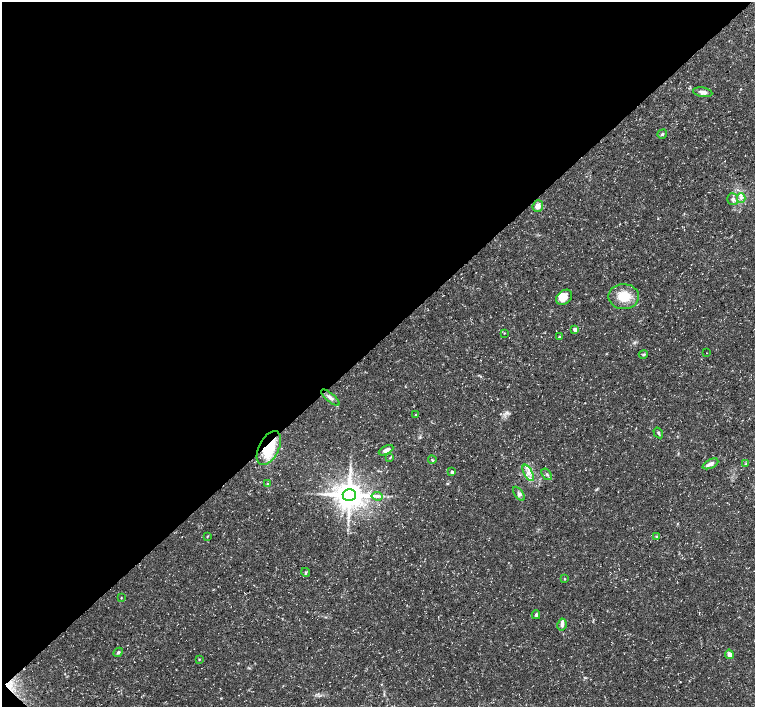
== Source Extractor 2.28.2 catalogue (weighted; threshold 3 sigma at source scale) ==
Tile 5 of 4 x 4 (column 1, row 2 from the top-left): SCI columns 1-1506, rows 2975-4384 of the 6028 x 6015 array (HDU 1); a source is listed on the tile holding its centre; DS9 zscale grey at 2 x 2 block average (1 PNG px = mean of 2 x 2 image px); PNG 757 x 709 px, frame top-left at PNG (2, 2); each listed source drawn as its Kron ellipse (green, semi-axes under 4 px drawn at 4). Shown black and unused: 49% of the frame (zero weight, under 3 of 5 exposures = <1% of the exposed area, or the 3 px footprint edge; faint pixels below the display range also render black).
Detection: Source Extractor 2.28.2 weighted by HDU 2 'WHT'; one run over the whole footprint, this tile lists its part. Background 0.0424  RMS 0.0026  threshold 0.0117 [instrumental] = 3 sigma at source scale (4.5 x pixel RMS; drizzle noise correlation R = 1.50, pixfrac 1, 0.0396/0.0396 arcsec/px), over >= 5 px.
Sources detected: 43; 1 cosmic-ray / hot-pixel residue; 1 long thin detection or spike segment (spike, bleed or trail) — neither listed nor drawn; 3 inside a brighter listed object's ellipse — not listed separately; the other 38 listed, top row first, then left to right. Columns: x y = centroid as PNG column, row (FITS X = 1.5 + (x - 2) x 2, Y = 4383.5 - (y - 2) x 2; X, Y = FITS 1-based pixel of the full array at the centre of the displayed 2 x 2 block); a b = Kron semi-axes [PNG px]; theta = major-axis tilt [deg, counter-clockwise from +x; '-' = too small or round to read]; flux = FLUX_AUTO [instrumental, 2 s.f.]
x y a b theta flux
703 92 10 4 -9 2.8
662 134 5 3 - 1.1
741 198 5 3 - 1.4
733 199 6 5 - 1.9
538 206 6 5 - 3.8
564 297 9 6 37 7.4
624 297 15 12 -2 13
575 329 4 3 - 2.9
504 333 3 2 - 0.38
559 337 3 2 - 0.45
707 353 2 2 - 0.17
643 354 4 3 - 0.85
330 398 11 4 -40 2.4
416 415 2 2 - 1.3
658 433 6 3 -57 1
269 448 18 10 63 25
386 450 8 4 28 3.3
390 458 4 3 - 0.56
432 460 4 3 - 0.78
710 464 8 4 26 3.1
746 464 3 2 - 0.43
452 472 4 3 - 1.2
528 473 9 4 -62 3.3
547 474 6 3 -53 1
267 484 4 3 - 0.53
519 494 8 3 -56 1.4
349 495 6 6 - 1200
377 496 5 4 - 1.7
207 536 3 2 - 0.4
657 536 3 2 - 0.39
305 572 4 3 - 0.79
565 579 3 2 - 0.41
121 598 3 2 - 0.32
536 615 4 3 - 1.2
562 625 6 4 79 2
118 652 5 3 - 1
729 654 5 4 - 3.2
199 659 3 2 - 0.43
Overlapping masked pixels (flux is a lower limit): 1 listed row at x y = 269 448
Diffuse or blended objects may show on this block-average render without a row.